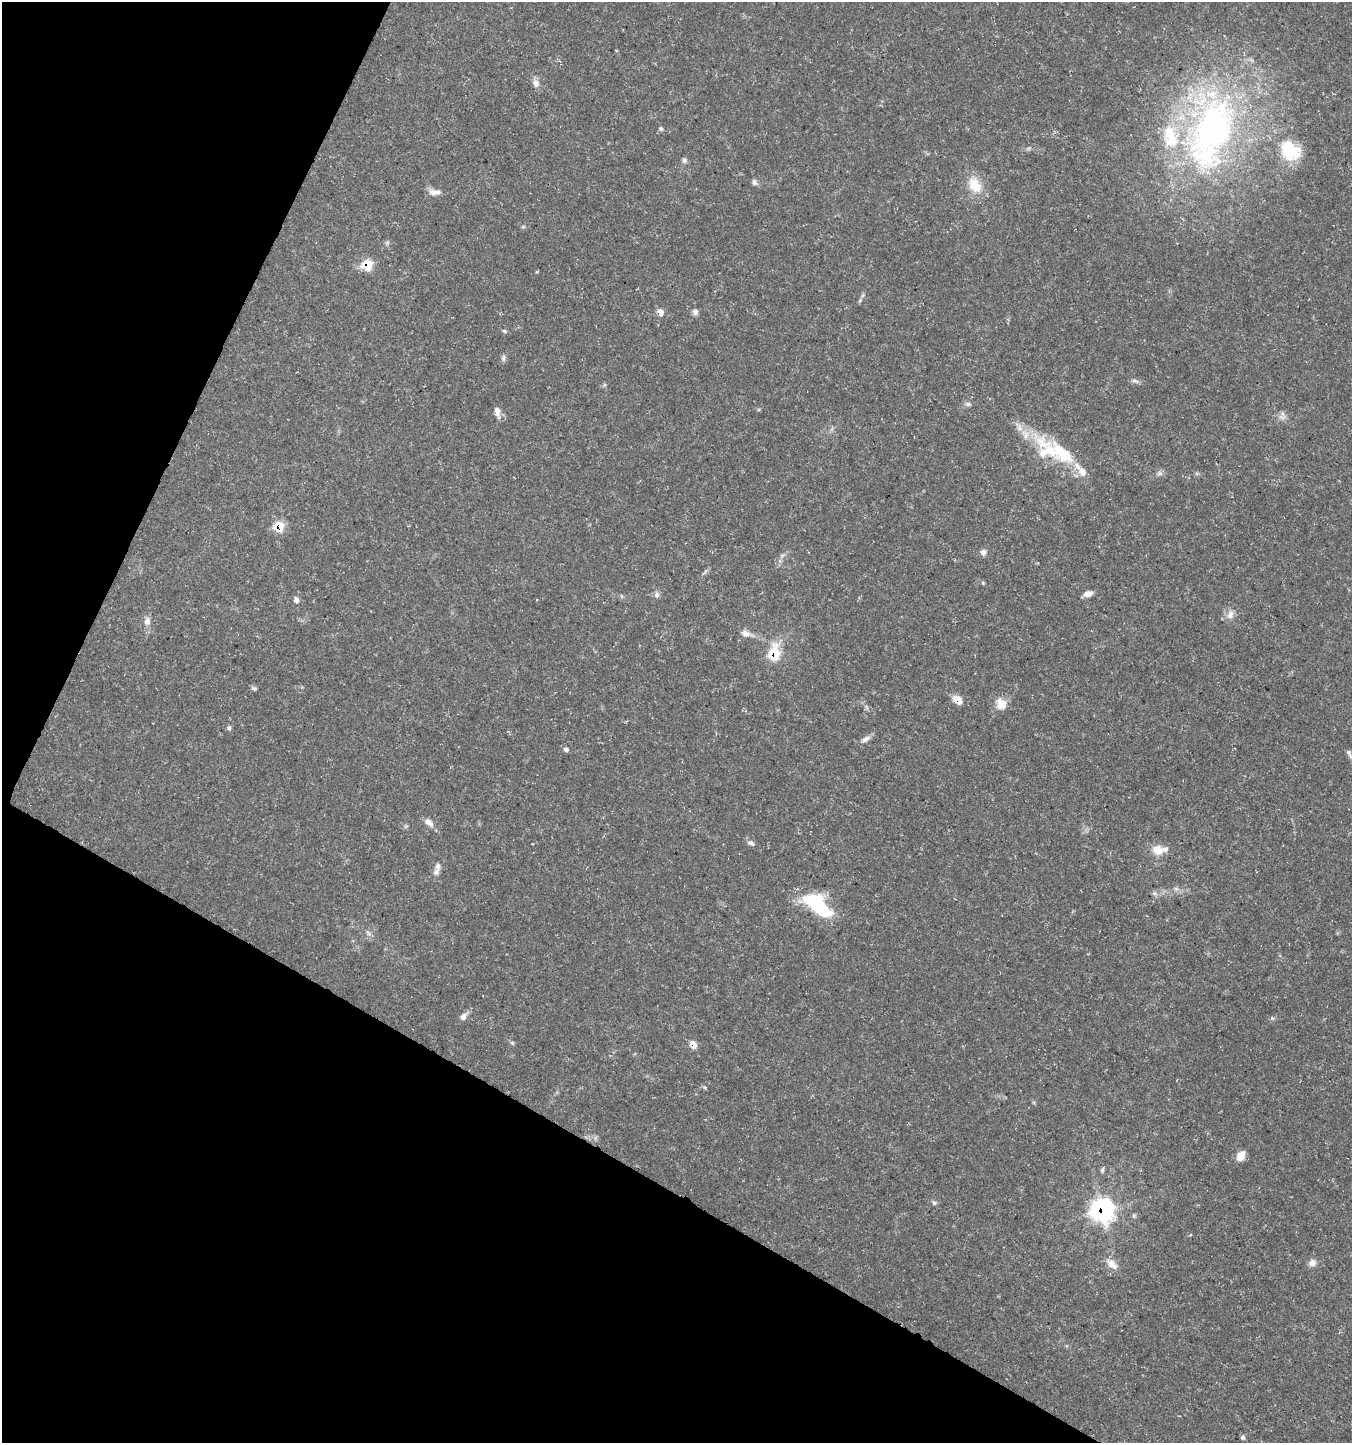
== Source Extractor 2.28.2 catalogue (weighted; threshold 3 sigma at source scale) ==
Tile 9 of 4 x 4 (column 1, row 3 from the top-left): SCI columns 266-1615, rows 1441-2881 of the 5865 x 5771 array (HDU 1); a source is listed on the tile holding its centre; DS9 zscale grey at full resolution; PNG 1354 x 1445 px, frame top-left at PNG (2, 2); no overlay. Shown black and unused: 26% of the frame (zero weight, under 3 of 5 exposures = <1% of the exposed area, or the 3 px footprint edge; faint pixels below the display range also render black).
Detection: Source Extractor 2.28.2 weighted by HDU 2 'WHT'; one run over the whole footprint, this tile lists its part. Background 0.0388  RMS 0.0025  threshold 0.0112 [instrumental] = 3 sigma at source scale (4.5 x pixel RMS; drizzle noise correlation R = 1.50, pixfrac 1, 0.0396/0.0396 arcsec/px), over >= 5 px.
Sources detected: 74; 1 too faint to see at this stretch — not listed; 12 inside a brighter listed object's ellipse — not listed separately; the other 61 listed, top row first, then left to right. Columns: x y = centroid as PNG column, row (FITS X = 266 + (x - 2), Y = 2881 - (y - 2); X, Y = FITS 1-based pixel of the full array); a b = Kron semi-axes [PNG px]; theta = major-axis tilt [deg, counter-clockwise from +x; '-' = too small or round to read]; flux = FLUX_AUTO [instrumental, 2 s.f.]
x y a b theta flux
536 83 12 9 -59 1.4
661 129 6 6 - 0.41
1212 129 106 64 66 100
1290 150 32 24 -42 10
684 160 7 6 - 0.64
754 182 9 6 -52 0.78
975 185 22 15 -56 5.4
435 192 17 7 0 1.6
387 243 6 6 - 0.46
368 265 8 7 - 7.9
863 295 7 4 70 0.42
660 312 8 6 -63 1.9
695 312 8 7 - 0.82
504 331 6 4 -28 0.43
503 358 9 5 84 0.67
1135 381 12 4 -19 0.7
968 404 10 5 -15 0.69
497 412 13 6 -77 1.5
1283 414 7 4 -71 0.56
1050 450 59 17 -36 15
1159 473 8 6 21 0.73
279 526 9 8 - 6.3
983 552 7 7 - 1.1
782 556 7 4 56 0.6
705 572 13 2 49 0.47
983 583 6 4 -47 0.3
1088 594 10 6 17 1.6
657 595 8 7 - 0.85
621 596 6 4 -71 0.31
296 600 8 7 - 0.87
1230 614 13 9 73 1.7
147 621 11 8 79 1.5
745 633 12 8 -30 1.5
774 654 12 8 88 10
254 688 8 5 -26 0.51
957 700 11 7 -39 3.1
1001 704 15 12 -59 3.1
867 708 8 3 -71 0.47
229 728 7 5 -79 0.55
865 739 14 6 29 1.2
566 749 6 5 - 0.65
1350 756 11 5 -56 0.99
428 822 13 8 -41 1.7
750 843 11 6 -26 0.87
1157 850 16 13 -15 3
436 872 10 8 75 1.1
1176 889 7 4 -1 0.54
1154 893 7 5 -43 0.56
818 905 38 16 -39 17
368 933 10 4 -51 0.72
463 1017 9 7 52 1.2
1272 1018 5 5 - 0.35
693 1044 10 7 -56 1.9
705 1087 6 5 - 0.35
1240 1156 11 8 56 2.4
1102 1170 8 4 69 0.47
934 1203 7 5 -62 0.49
1102 1210 11 11 - 80
1312 1263 9 8 - 1.5
1112 1264 19 9 -41 2.4
1243 1437 6 5 - 0.6
Overlapping masked pixels (flux is a lower limit): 7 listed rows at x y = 368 265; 660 312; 279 526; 774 654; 957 700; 693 1044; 1102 1210
Isophote crosses this tile's border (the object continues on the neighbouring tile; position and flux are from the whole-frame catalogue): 1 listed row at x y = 1350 756